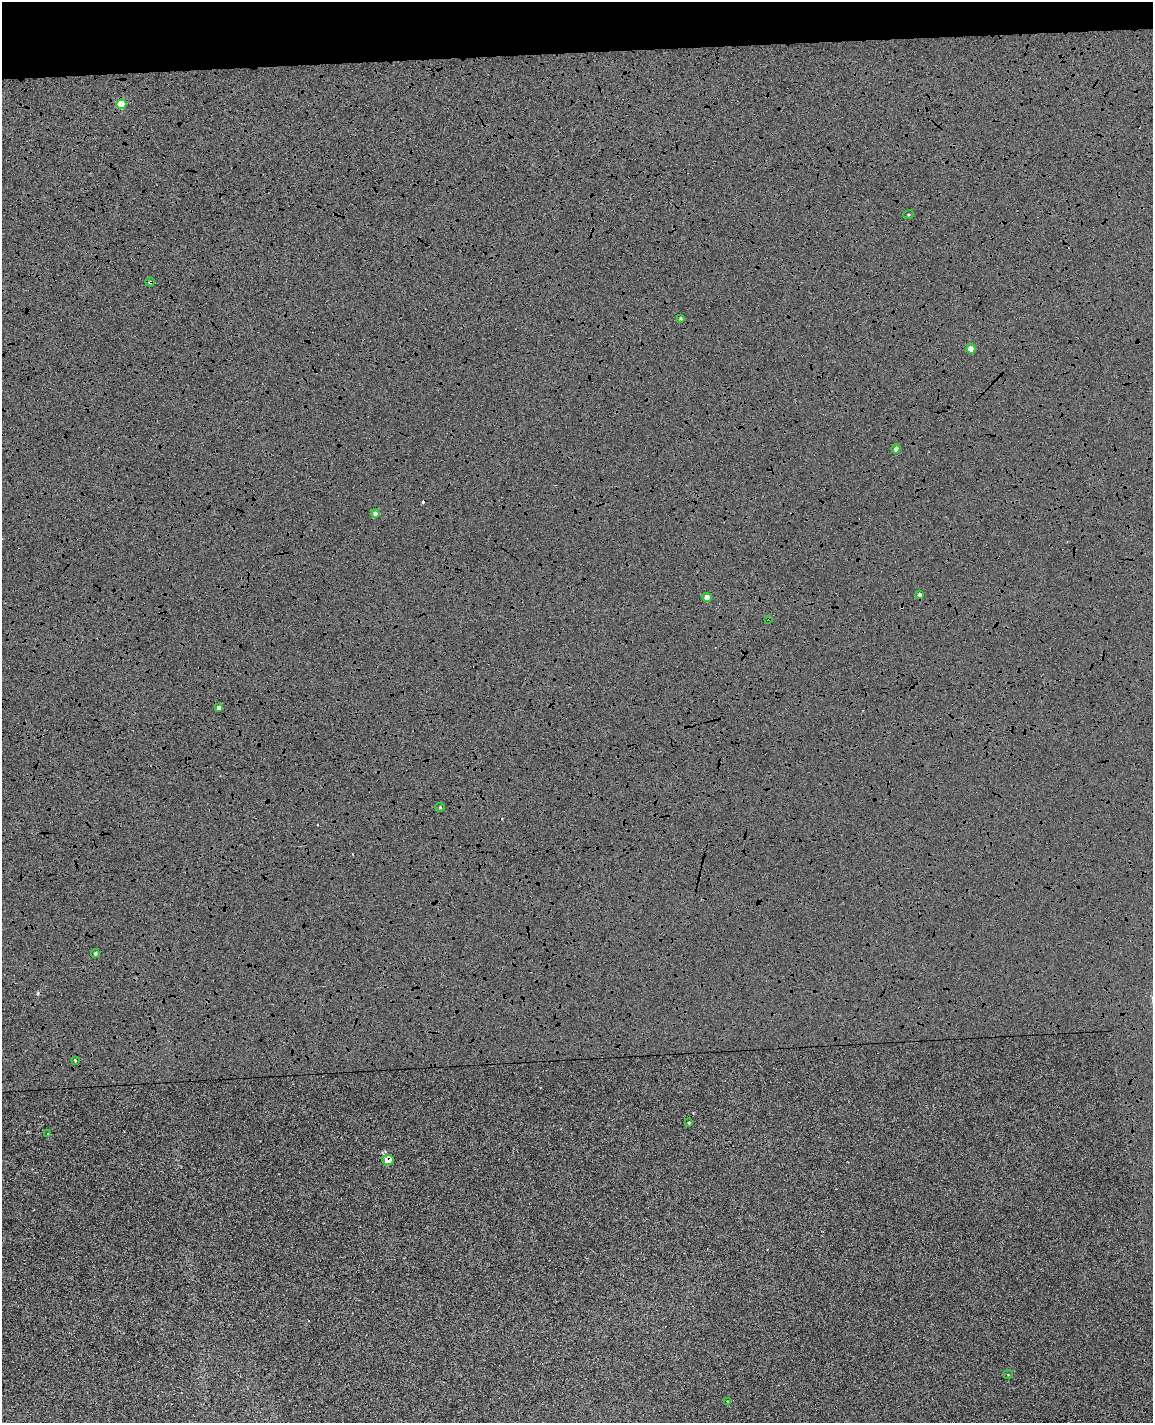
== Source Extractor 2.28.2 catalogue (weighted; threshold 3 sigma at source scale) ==
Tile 3 of 4 x 3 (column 3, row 1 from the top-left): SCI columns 2357-3507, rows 2980-4400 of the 4714 x 4645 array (HDU 1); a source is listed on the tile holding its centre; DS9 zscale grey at full resolution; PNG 1155 x 1425 px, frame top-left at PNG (2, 2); each listed source drawn as its Kron ellipse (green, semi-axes under 4 px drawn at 4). Shown black and unused: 5% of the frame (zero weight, under 4 of 8 exposures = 6% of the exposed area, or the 3 px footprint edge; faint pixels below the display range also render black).
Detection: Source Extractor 2.28.2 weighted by HDU 2 'WHT'; one run over the whole footprint, this tile lists its part. Background 0.00602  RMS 0.0054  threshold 0.022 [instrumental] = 3 sigma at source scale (4.09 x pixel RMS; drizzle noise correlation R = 1.36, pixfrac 0.8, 0.05/0.05 arcsec/px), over >= 5 px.
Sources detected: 25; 6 cosmic-ray / hot-pixel residue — neither listed nor drawn; the other 19 listed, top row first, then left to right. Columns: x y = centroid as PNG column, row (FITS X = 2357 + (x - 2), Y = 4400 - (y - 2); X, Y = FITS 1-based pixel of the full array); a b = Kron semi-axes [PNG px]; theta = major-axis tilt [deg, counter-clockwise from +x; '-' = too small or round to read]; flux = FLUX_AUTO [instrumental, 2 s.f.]
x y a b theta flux
121 104 5 5 - 16
908 215 5 4 - 0.57
150 282 5 4 - 0.83
681 318 3 3 - 0.65
971 349 5 4 - 7.2
896 449 5 4 - 2.2
375 513 4 4 - 2.4
919 594 4 4 - 1.4
707 597 4 4 - 7.6
769 619 3 3 - 0.5
219 708 4 3 - 1.7
440 807 4 4 - 0.51
95 953 4 4 - 0.66
75 1060 3 3 - 2.1
689 1123 4 3 - 0.64
48 1133 3 2 - 0.43
388 1160 5 5 - 7.3
1008 1374 5 3 - 0.41
727 1401 3 2 - 0.29
Overlapping masked pixels (flux is a lower limit): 2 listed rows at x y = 150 282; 769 619